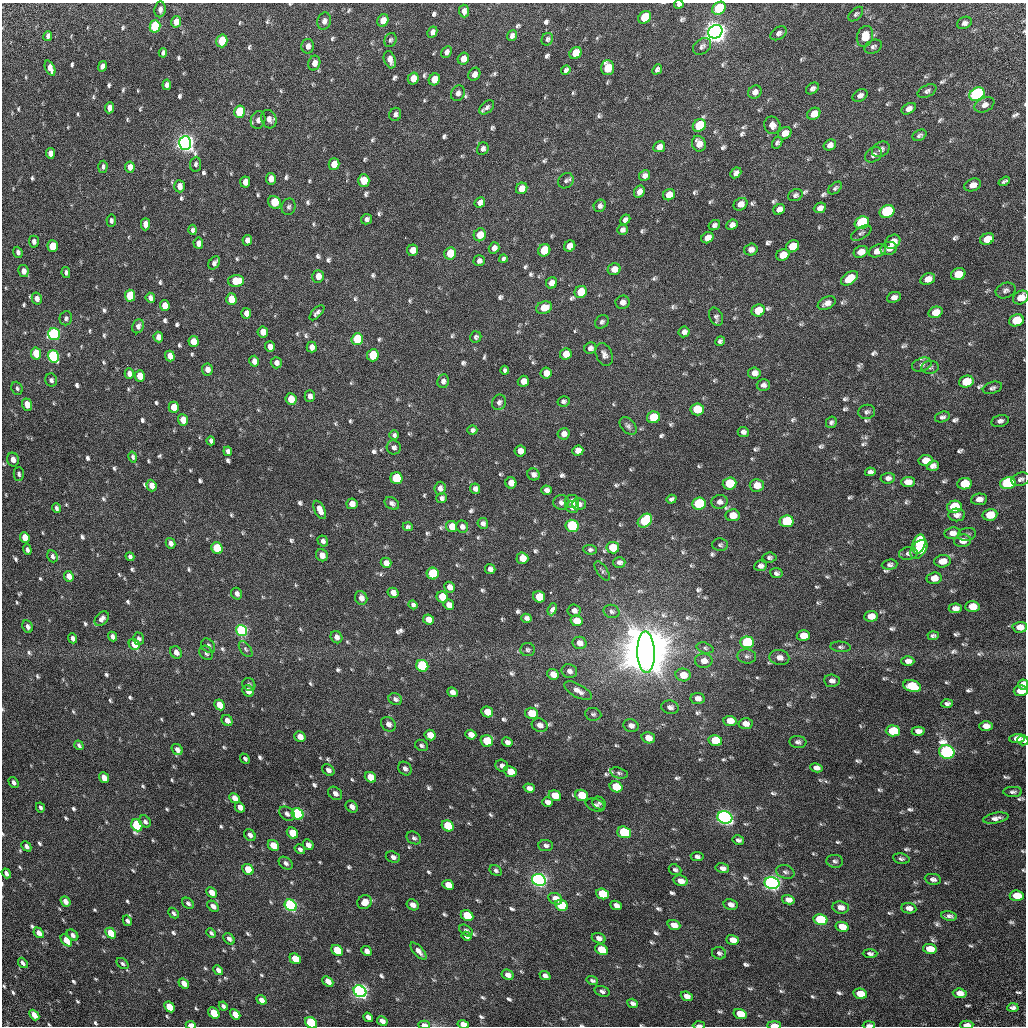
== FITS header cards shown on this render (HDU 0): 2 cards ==
NAXIS1  =                 1024 / Required FITS header
NAXIS2  =                 1024 / Required FITS header

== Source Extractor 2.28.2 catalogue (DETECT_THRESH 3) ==
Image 1024 x 1024 px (HDU 0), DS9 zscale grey, 1 PNG px = 1 image px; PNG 1028 x 1028 px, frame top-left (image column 1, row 1024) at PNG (2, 3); each listed source drawn as its Kron ellipse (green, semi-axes under 4 px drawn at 4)
Background 31.5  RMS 2.9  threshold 8.56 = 3 sigma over >= 5 px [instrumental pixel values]
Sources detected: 849; of the 849, the 500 brightest by FLUX_AUTO listed and drawn (349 fainter detections omitted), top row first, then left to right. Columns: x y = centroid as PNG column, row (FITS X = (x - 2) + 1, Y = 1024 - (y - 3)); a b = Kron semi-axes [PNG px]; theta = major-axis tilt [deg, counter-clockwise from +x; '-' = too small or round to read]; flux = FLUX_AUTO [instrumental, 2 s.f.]
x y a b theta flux
679 4 5 3 - 5.4e+02
719 8 7 6 - 1.6e+04
160 9 8 5 85 8.6e+02
464 11 6 5 - 9.1e+02
856 14 9 5 45 4.8e+02
645 17 7 5 45 8.6e+03
324 21 8 6 74 1.1e+03
383 21 6 5 - 2.6e+03
176 22 6 5 - 2.3e+03
964 23 7 6 - 7.1e+02
155 26 6 5 - 1.6e+04
432 32 6 4 61 8.1e+02
715 32 7 6 - 3.0e+05
779 33 9 6 33 6.9e+02
512 35 5 4 - 7.0e+02
48 36 5 4 - 7.4e+02
865 36 11 8 72 3.5e+03
547 39 6 5 - 4.5e+02
390 40 7 5 65 4.7e+02
222 41 6 5 - 7.6e+03
308 46 7 6 - 1.1e+03
702 46 10 7 40 7.0e+02
873 47 9 6 28 6.0e+02
446 52 6 4 60 6.9e+02
163 53 5 4 - 4.9e+02
576 53 6 5 - 3.7e+03
463 59 6 5 - 1.7e+03
390 60 9 5 -71 1.4e+03
314 63 7 6 - 1.4e+03
102 66 5 4 - 9.1e+02
50 68 8 4 -67 1.5e+03
607 68 7 6 - 5.5e+03
657 69 5 4 - 5.7e+02
566 70 5 4 - 5.9e+02
474 74 7 5 59 9.9e+02
413 79 6 5 - 2.5e+03
434 79 6 5 - 3.8e+03
167 85 5 4 - 7.2e+02
812 88 7 5 38 6.6e+02
927 91 10 5 26 6.3e+02
755 92 7 6 - 1.1e+03
458 93 8 6 62 8.2e+02
977 94 8 6 28 5.5e+04
860 95 8 5 32 8.6e+02
984 105 10 7 25 1.1e+03
487 107 8 5 41 6.3e+02
109 108 5 4 - 1.0e+03
909 109 7 5 29 1.1e+03
239 112 6 5 - 1.1e+04
395 114 6 6 - 6.9e+02
814 114 7 5 35 2.3e+03
269 119 9 7 -64 1.1e+03
258 120 9 7 73 9.1e+02
699 125 7 6 - 1.2e+04
772 125 9 8 - 1.3e+03
785 133 7 5 35 1.7e+03
919 135 7 5 28 5.6e+02
185 143 7 6 - 2.1e+05
777 143 6 5 - 4.9e+02
699 144 8 6 -68 2.0e+03
830 145 6 5 - 9.6e+02
659 147 6 5 - 1.4e+03
483 149 6 5 - 6.2e+02
881 149 9 7 33 8.3e+02
50 153 5 4 - 1.4e+03
873 155 9 6 35 7.5e+02
196 164 7 5 84 5.3e+02
334 164 6 5 - 2.8e+03
103 167 6 4 86 4.9e+02
130 167 5 5 - 1.5e+03
736 173 6 4 43 7.0e+02
644 175 6 5 - 8.4e+02
271 179 6 5 - 1.4e+03
364 181 6 5 - 4.0e+03
566 181 8 7 - 5.8e+02
1004 181 6 3 34 4.7e+02
245 182 5 5 - 1.6e+03
973 185 8 6 23 1.5e+03
179 186 6 5 - 1.5e+03
522 188 6 5 - 2.1e+03
835 188 8 5 39 4.5e+02
639 192 6 5 - 1.2e+03
669 195 6 5 - 2.1e+03
795 195 7 5 21 5.5e+02
274 202 7 6 - 7.4e+03
480 202 6 5 - 9.2e+02
740 204 7 6 - 1.6e+03
600 206 6 5 - 6.4e+02
289 207 8 7 - 6.1e+02
820 208 6 5 - 1.0e+03
779 209 6 5 - 1.1e+03
887 212 7 6 - 2.7e+04
367 219 6 5 - 5.9e+02
111 220 6 4 -85 5.4e+02
625 220 6 4 42 7.1e+02
862 223 7 6 - 2.9e+04
145 224 6 4 89 1.7e+03
714 225 6 5 - 6.1e+02
732 225 6 5 - 9.0e+02
192 230 5 4 - 5.8e+02
622 230 5 5 - 6.7e+02
861 233 11 6 30 6.2e+02
480 235 6 6 - 2.6e+03
707 238 6 5 - 2.0e+03
987 239 7 5 24 3.0e+03
247 240 5 4 - 1.1e+03
34 242 6 5 - 7.2e+02
893 242 8 6 39 2.6e+03
198 243 6 5 - 9.7e+02
53 246 6 5 - 5.0e+03
570 246 6 5 - 1.9e+03
792 246 7 5 27 4.8e+03
494 248 6 5 - 1.1e+03
889 249 8 6 14 1.2e+03
413 250 5 5 - 1.9e+03
544 250 6 6 - 8.8e+03
751 250 7 6 - 1.1e+03
877 251 9 6 23 1.7e+03
18 252 5 4 - 6.4e+02
861 252 7 5 24 2.0e+03
450 253 6 5 - 4.9e+03
783 255 7 5 25 2.8e+03
503 259 4 4 - 4.6e+02
479 261 5 5 - 7.0e+02
214 263 7 5 54 7.0e+02
614 269 6 5 - 1.6e+03
23 271 6 5 - 1.3e+03
66 272 5 4 - 4.9e+02
958 274 7 6 - 3.1e+03
318 276 6 6 - 1.8e+03
849 278 9 6 35 3.6e+03
928 279 7 5 24 1.7e+03
236 281 8 6 3 4.6e+03
552 283 6 5 - 1.5e+03
1006 290 10 7 21 7.2e+02
581 292 6 6 - 5.5e+03
130 296 6 5 - 1.1e+04
894 297 7 5 24 9.1e+02
150 298 5 4 - 8.5e+02
1021 298 8 6 31 2.6e+03
37 299 6 5 - 1.1e+03
231 299 6 5 - 5.4e+03
622 302 7 6 - 1.0e+03
827 303 9 6 25 1.2e+03
165 306 5 5 - 2.1e+03
544 308 8 6 17 2.7e+03
758 311 7 6 - 4.9e+03
936 312 7 5 22 2.8e+03
246 313 5 5 - 1.3e+03
317 313 9 4 46 6.5e+02
716 316 9 6 -64 6.3e+02
66 318 7 6 - 5.8e+02
1016 320 7 6 - 5.7e+03
602 322 7 6 - 5.6e+02
138 326 7 5 67 7.5e+02
263 332 5 5 - 1.9e+03
684 332 6 5 - 7.8e+02
54 334 6 5 - 4.2e+04
158 337 5 4 - 1.3e+03
476 337 6 5 - 4.7e+02
357 339 6 5 - 1.7e+04
193 341 5 5 - 2.4e+03
720 341 5 4 - 5.1e+02
270 347 5 5 - 1.3e+03
312 347 5 5 - 1.1e+03
590 348 6 5 - 7.7e+02
36 353 6 5 - 5.5e+03
566 354 6 5 - 2.5e+03
604 354 12 8 -66 9.5e+02
373 355 6 6 - 1.0e+04
53 356 6 5 - 3.5e+04
170 356 5 4 - 1.7e+03
254 361 5 5 - 1.1e+03
276 363 6 5 - 9.1e+02
922 365 10 6 20 6.4e+02
930 367 9 6 6 4.6e+02
207 369 6 5 - 1.2e+03
505 370 4 4 - 4.8e+02
546 373 5 5 - 1.8e+03
754 373 6 5 - 1.3e+03
129 374 5 4 - 1.1e+03
140 376 6 5 - 3.1e+03
51 380 6 6 - 5.5e+02
443 381 7 6 - 8.2e+02
523 381 5 5 - 1.5e+03
966 382 7 6 - 5.4e+03
763 385 6 5 - 6.8e+02
17 388 6 5 - 4.6e+02
992 388 10 5 18 5.6e+02
310 396 6 5 - 8.3e+02
291 399 6 5 - 2.8e+03
563 401 6 5 - 4.8e+02
499 402 8 7 - 7.2e+02
27 405 6 5 - 2.8e+03
174 407 5 5 - 3.5e+03
697 409 7 6 - 6.3e+03
867 412 8 7 - 6.6e+02
653 417 6 6 - 8.5e+03
942 417 8 5 17 5.6e+02
183 420 5 5 - 3.5e+03
1000 421 9 5 14 7.6e+02
831 422 6 5 - 4.9e+02
628 426 10 6 -48 6.2e+02
472 430 5 4 - 5.4e+02
743 432 5 5 - 6.4e+02
564 434 6 5 - 1.2e+03
394 435 5 5 - 5.2e+02
211 441 4 4 - 5.1e+02
394 447 7 7 - 6.8e+02
228 451 5 4 - 7.0e+02
520 451 5 5 - 1.6e+03
578 451 5 5 - 1.6e+03
133 457 5 4 - 4.7e+02
13 460 7 6 - 1.5e+03
926 460 7 5 10 2.6e+03
933 466 6 5 - 8.7e+02
870 472 5 4 - 5.6e+02
19 474 7 5 -90 5.4e+02
534 474 6 6 - 7.7e+02
396 478 6 6 - 1.2e+04
888 478 7 5 4 6.8e+02
1021 479 9 6 17 6.4e+02
908 482 7 5 2 1.4e+03
511 483 5 5 - 2.0e+03
730 483 7 6 - 8.5e+03
1008 483 8 6 12 3.1e+04
965 484 7 5 9 6.7e+03
757 485 7 6 - 2.3e+03
151 486 6 5 - 1.6e+03
440 488 6 5 - 8.4e+02
475 489 5 5 - 7.9e+02
546 490 5 4 - 7.9e+02
442 498 5 5 - 6.6e+02
671 499 5 4 - 4.9e+02
979 499 8 5 7 1.2e+03
572 501 7 6 - 1.2e+03
561 502 8 7 - 7.8e+02
719 502 8 7 - 9.4e+02
392 503 8 5 -34 6.6e+02
352 504 5 5 - 1.5e+03
579 504 7 5 0 8.1e+02
699 504 7 6 - 1.8e+04
572 507 6 6 - 1.3e+03
954 507 7 6 - 8.6e+03
57 508 5 4 - 5.3e+02
320 510 10 5 -64 1.6e+03
733 515 7 6 - 2.7e+03
957 515 8 6 -2 8.9e+02
990 515 7 5 11 4.5e+03
645 521 8 6 40 1.7e+04
786 521 7 6 - 1.3e+04
483 523 5 5 - 6.5e+02
452 526 6 5 - 2.5e+03
572 526 6 6 - 1.7e+04
408 527 5 4 - 4.9e+02
462 527 6 6 - 8.6e+02
952 533 8 6 5 1.2e+03
967 534 9 6 12 4.6e+02
25 537 5 4 - 3.1e+03
323 541 6 5 - 7.3e+02
962 541 8 6 7 1.5e+03
170 543 5 4 - 9.6e+02
919 544 10 6 73 1.2e+04
720 545 8 6 -2 4.8e+02
217 548 6 5 - 1.1e+04
613 548 6 5 - 6.3e+03
919 549 10 7 52 1.6e+04
27 550 5 4 - 7.5e+02
590 550 7 5 -4 4.9e+02
908 553 9 6 7 6.6e+02
322 555 6 5 - 1.6e+03
52 556 6 5 - 6.6e+02
130 557 4 4 - 5.4e+02
769 557 7 5 6 4.5e+02
522 558 6 5 - 2.8e+03
942 561 8 6 7 2.2e+03
619 562 6 5 - 7.4e+02
386 563 5 5 - 1.4e+03
890 565 8 5 6 5.6e+02
761 566 6 5 - 8.2e+02
490 569 5 5 - 8.7e+02
602 571 11 5 -57 4.8e+02
776 573 6 5 - 5.6e+02
433 574 6 5 - 1.3e+04
69 576 5 4 - 1.5e+03
934 578 7 6 - 2.2e+03
449 587 5 5 - 1.2e+03
393 593 5 5 - 1.3e+03
237 594 6 5 - 8.2e+02
442 597 6 5 - 6.2e+03
539 597 6 5 - 5.5e+03
361 598 7 6 - 1.2e+03
413 605 4 4 - 5.9e+02
449 605 5 5 - 1.3e+03
972 606 7 5 4 2.8e+03
955 608 6 5 - 1.0e+03
552 609 6 3 68 2.4e+03
574 610 6 6 - 8.7e+02
611 611 8 6 -15 5.8e+02
871 616 7 5 3 2.3e+03
526 618 5 4 - 7.5e+02
102 619 8 6 49 9.2e+02
428 619 5 5 - 2.0e+03
576 621 6 5 - 3.3e+03
28 627 6 5 - 7.7e+02
1020 627 7 5 2 1.8e+03
242 630 6 5 - 3.8e+04
803 636 6 5 - 3.3e+03
933 636 5 4 - 4.6e+02
112 637 5 4 - 7.9e+02
336 637 6 5 - 9.6e+02
73 638 5 4 - 6.8e+02
139 639 6 5 - 5.9e+02
747 642 7 6 - 1.7e+04
579 643 7 6 - 1.5e+03
134 644 6 5 - 3.4e+03
208 646 8 6 -51 7.0e+02
841 647 10 5 -4 5.2e+02
705 648 8 5 -16 5.0e+02
246 649 9 5 -54 4.7e+02
528 650 7 6 - 4.8e+02
176 652 6 5 - 1.2e+03
646 652 21 8 -88 4.2e+06
206 653 8 6 -53 5.8e+02
747 656 9 7 -5 6.3e+02
779 657 10 7 -10 1.2e+03
704 661 9 7 1 1.8e+03
908 661 6 4 0 1.0e+03
422 666 6 5 - 2.4e+04
569 671 8 6 -20 9.7e+02
553 674 6 5 - 1.9e+03
683 675 7 6 - 2.8e+03
832 681 8 6 -5 1.1e+03
249 684 7 6 - 4.9e+02
1023 684 5 5 - 2.0e+03
912 686 9 6 -16 7.0e+03
248 691 6 5 - 1.6e+03
578 691 15 6 -28 1.4e+03
1021 691 7 5 2 2.9e+03
452 692 5 4 - 1.0e+03
698 698 7 5 -9 1.3e+03
395 699 7 5 -26 6.7e+02
947 704 6 4 4 5.8e+02
219 705 6 5 - 3.2e+03
670 707 9 6 -9 8.0e+02
487 712 6 5 - 3.6e+03
531 713 6 5 - 3.6e+03
593 714 8 6 -7 4.7e+02
227 720 6 5 - 1.0e+03
730 721 6 5 - 2.3e+03
388 724 8 6 -44 1.2e+03
745 724 7 5 -5 1.6e+03
540 725 8 6 -18 1.2e+03
631 726 8 6 -18 1.1e+03
986 726 7 5 -2 1.3e+03
893 731 7 5 -2 8.6e+03
918 731 6 4 0 1.0e+03
430 735 6 5 - 2.6e+03
471 735 5 4 - 1.6e+03
300 737 6 5 - 1.8e+03
648 738 7 5 -16 2.2e+03
1017 738 8 4 2 1.2e+03
1023 740 5 5 - 5.5e+02
487 741 6 5 - 9.1e+03
715 741 7 5 -11 6.6e+03
507 742 5 4 - 9.6e+02
798 742 8 6 -6 6.0e+02
79 745 5 4 - 4.7e+02
421 745 7 5 -29 4.9e+02
177 750 6 5 - 9.7e+02
947 752 8 6 -19 6.5e+04
245 759 5 4 - 4.6e+02
502 766 6 6 - 7.6e+02
816 768 6 4 -10 9.4e+02
405 769 7 6 - 8.7e+02
328 770 7 5 -40 8.6e+02
510 772 6 5 - 3.1e+03
619 773 9 5 -16 6.0e+02
370 777 6 5 - 3.5e+03
104 778 5 4 - 1.9e+03
13 782 6 4 -56 6.4e+02
616 787 6 5 - 7.9e+03
529 788 6 4 -17 9.0e+02
1013 792 9 5 0 5.2e+02
335 793 7 6 - 9.3e+02
582 795 6 5 - 5.4e+03
555 796 6 5 - 3.1e+03
234 798 5 4 - 1.6e+03
547 802 5 4 - 8.7e+02
599 803 7 6 - 4.8e+02
595 805 10 6 -19 5.5e+02
40 807 5 4 - 4.7e+02
240 807 5 4 - 1.4e+03
352 807 6 5 - 1.0e+03
287 814 8 6 -37 7.7e+02
297 814 6 5 - 4.2e+04
725 817 7 6 - 1.5e+05
996 818 13 5 10 9.6e+02
145 821 7 5 -47 6.0e+02
137 825 6 5 - 2.1e+04
448 826 6 5 - 8.8e+03
624 832 7 5 -18 1.8e+04
292 833 6 5 - 5.6e+03
250 835 6 5 - 7.9e+02
414 838 7 6 - 5.8e+02
738 840 6 4 -13 5.7e+02
273 845 6 5 - 3.2e+03
308 845 6 4 -46 1.2e+03
546 845 7 5 -6 6.9e+02
26 846 5 4 - 6.8e+02
300 849 5 4 - 5.9e+02
393 857 7 5 -19 7.9e+02
697 857 6 4 -9 5.6e+02
901 859 8 5 -12 4.7e+02
835 861 8 6 -6 5.5e+02
286 863 8 5 -37 6.5e+02
722 868 7 5 -13 8.7e+02
248 869 6 5 - 4.3e+03
675 870 6 5 - 4.9e+02
496 871 6 5 - 4.5e+02
785 872 9 6 -17 6.3e+02
6 873 5 4 - 7.3e+02
933 879 8 5 -8 6.9e+02
539 880 7 6 - 1.6e+05
681 881 7 5 -13 1.6e+03
772 883 7 6 - 1.6e+05
448 885 6 5 - 2.4e+03
212 892 6 4 -42 1.8e+03
602 894 6 5 - 9.8e+03
1017 896 7 5 -4 3.6e+03
555 899 7 5 -26 2.3e+03
788 900 6 4 -14 1.2e+03
65 901 6 4 -51 1.2e+03
365 902 7 6 - 2.1e+03
188 903 6 5 - 5.4e+02
291 905 6 5 - 5.7e+04
413 905 6 5 - 1.3e+03
561 905 7 5 -25 1.1e+04
616 905 6 4 -24 8.9e+02
731 905 7 5 -14 1.0e+03
213 906 6 4 -43 1.1e+03
840 907 8 6 -8 1.4e+03
909 908 7 5 -9 1.1e+03
173 913 6 4 -44 4.9e+02
467 916 6 5 - 7.7e+03
949 916 8 4 -9 6.4e+02
820 920 7 5 -12 2.0e+04
127 921 5 4 - 5.4e+02
674 925 6 4 -19 1.6e+03
842 927 7 5 -12 2.9e+03
466 930 7 5 -35 5.6e+02
39 933 6 4 -48 1.3e+03
111 933 6 4 -49 4.7e+03
211 933 5 3 - 4.6e+02
73 935 6 4 -41 6.4e+02
467 936 5 3 - 5.3e+02
599 938 7 5 -18 8.7e+02
229 939 6 5 - 7.4e+02
66 940 7 4 -50 2.3e+03
733 940 6 4 -17 1.7e+03
930 949 7 5 -10 3.7e+03
337 950 6 5 - 5.5e+03
601 950 7 5 -29 5.0e+03
366 951 5 4 - 8.4e+02
418 951 10 5 -47 1.2e+03
719 953 7 6 - 5.4e+02
870 953 7 4 -1 5.4e+02
295 959 6 5 - 4.6e+03
23 963 5 3 - 5.4e+02
123 964 7 4 -40 4.6e+02
218 970 5 4 - 8.9e+02
508 975 6 5 - 1.2e+03
545 976 5 4 - 7.9e+02
328 981 6 4 -40 1.5e+03
592 981 6 3 -17 4.9e+02
184 983 6 4 -39 1.4e+03
360 991 7 5 -36 1.3e+05
602 991 8 5 -17 6.3e+02
960 993 7 4 -5 1.5e+03
860 994 7 5 -14 3.6e+03
687 996 6 4 -21 1.1e+03
261 1000 5 4 - 1.2e+03
632 1003 6 4 -20 6.9e+02
223 1006 5 3 - 5.3e+02
169 1007 6 4 -44 4.0e+03
1013 1008 6 3 3 5.8e+02
214 1013 6 4 -45 5.2e+03
235 1014 6 4 -42 2.3e+03
740 1014 7 5 -17 4.8e+03
34 1015 6 4 -48 2.2e+03
368 1017 5 4 - 9.6e+02
382 1021 5 4 - 9.7e+02
311 1023 6 5 - 2.1e+04
463 1024 6 4 -15 2.3e+03
191 1025 5 3 - 2.7e+03
424 1025 6 4 -3 1.0e+03
699 1025 6 2 1 4.8e+02
774 1025 7 3 0 2.9e+03
869 1025 6 3 0 5.5e+02
967 1025 6 3 3 1.2e+03
At the frame edge (FLAGS 8, measured only in part): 12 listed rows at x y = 679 4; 719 8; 1021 298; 1023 684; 311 1023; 463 1024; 191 1025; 424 1025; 699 1025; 774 1025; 869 1025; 967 1025
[349 fainter detections neither listed nor drawn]

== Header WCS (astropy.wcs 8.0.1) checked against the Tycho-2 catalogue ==
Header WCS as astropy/WCSLIB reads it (CRVAL/CRPIX/CD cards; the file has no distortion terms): RA---TAN/DEC--TAN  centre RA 17:04:38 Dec +12:48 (256.16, +12.79 deg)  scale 3.57 arcsec/px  FOV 60.9' x 60.9'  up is -31 deg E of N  parity flipped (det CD > 0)
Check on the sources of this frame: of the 60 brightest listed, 50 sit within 5.1 arcsec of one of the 91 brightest Tycho-2 stars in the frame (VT <= 12.78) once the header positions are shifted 0.96 arcsec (0.71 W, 0.64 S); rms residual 1.69 arcsec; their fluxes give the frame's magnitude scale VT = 21.65 - 2.5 log10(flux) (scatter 0.13 mag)
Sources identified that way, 53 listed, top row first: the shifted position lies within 5.1 arcsec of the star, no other Tycho-2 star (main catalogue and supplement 1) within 10.2 arcsec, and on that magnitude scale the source's flux lands within +1.5 / -3 mag of the star's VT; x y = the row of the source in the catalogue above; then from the Tycho-2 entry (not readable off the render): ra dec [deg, ICRS J2000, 3 dp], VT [Tycho-2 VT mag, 2 dp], TYC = Tycho-2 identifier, HIP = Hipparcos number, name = IAU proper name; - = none
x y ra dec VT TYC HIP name
719 8 256.075 +13.327 11.03 988-1435-1 - -
645 17 256.015 +13.282 12.12 988-539-1 - -
155 26 255.591 +13.026 11.11 984-562-1 - -
715 32 256.084 +13.305 8.82 988-1312-1 - -
222 41 255.657 +13.048 11.70 984-1492-1 - -
607 68 256.009 +13.220 12.04 988-1786-1 - -
977 94 256.346 +13.384 9.77 988-444-1 - -
239 112 255.709 +12.996 11.63 984-1555-1 - -
699 125 256.119 +13.217 11.48 988-1519-1 - -
185 143 255.678 +12.942 8.40 984-851-1 83399 -
887 212 256.328 +13.238 10.54 988-1880-1 - -
862 223 256.312 +13.216 10.57 988-1445-1 - -
544 250 256.048 +13.032 11.77 984-186-1 - -
130 296 255.709 +12.784 12.11 984-152-1 - -
1016 320 256.498 +13.211 12.26 988-1248-1 - -
54 334 255.663 +12.713 10.50 984-217-1 - -
357 339 255.930 +12.862 11.30 984-1963-1 - -
373 355 255.952 +12.856 11.81 984-1155-1 - -
53 356 255.673 +12.694 10.39 984-1057-1 - -
966 382 256.485 +13.133 12.40 988-1644-1 - -
396 478 256.036 +12.763 11.44 984-680-1 - -
730 483 256.331 +12.927 11.94 984-1956-1 - -
1008 483 256.574 +13.067 10.37 984-29-1 - -
965 484 256.536 +13.045 11.99 984-750-1 - -
699 504 256.314 +12.894 11.03 984-123-1 - -
786 521 256.400 +12.924 11.59 984-276-1 - -
572 526 256.214 +12.811 11.08 984-976-1 - -
919 544 256.528 +12.971 11.85 984-1247-1 - -
217 548 255.916 +12.613 11.31 984-548-1 - -
613 548 256.261 +12.813 12.20 984-608-1 - -
919 549 256.530 +12.966 11.63 984-140-1 - -
539 597 256.223 +12.734 12.03 984-2023-1 - -
747 642 256.428 +12.800 10.61 984-81-1 - -
646 652 256.345 +12.741 4.89 984-2436-1 83613 -
422 666 256.156 +12.617 10.57 984-293-1 - -
912 686 256.594 +12.846 11.79 984-15-1 - -
893 731 256.601 +12.798 12.25 985-1701-1 - -
487 741 256.251 +12.585 11.91 984-502-1 - -
947 752 256.660 +12.807 9.63 985-579-1 - -
297 814 256.123 +12.427 10.31 984-389-1 - -
725 817 256.499 +12.639 8.54 984-2205-1 83663 -
137 825 255.989 +12.337 10.91 984-1004-1 - -
448 826 256.261 +12.493 11.66 984-580-1 - -
624 832 256.419 +12.576 10.78 984-452-1 - -
539 880 256.368 +12.492 8.44 984-801-1 83627 -
772 883 256.575 +12.607 8.60 984-25-1 83691 -
602 894 256.431 +12.512 11.54 984-2145-1 - -
291 905 256.165 +12.346 9.76 984-1670-1 - -
561 905 256.401 +12.482 11.44 984-280-1 - -
467 916 256.324 +12.426 11.80 984-2157-1 - -
820 920 256.635 +12.600 11.03 985-1537-1 - -
360 991 256.270 +12.308 9.11 984-2229-1 - -
311 1023 256.243 +12.256 10.81 984-617-1 - -